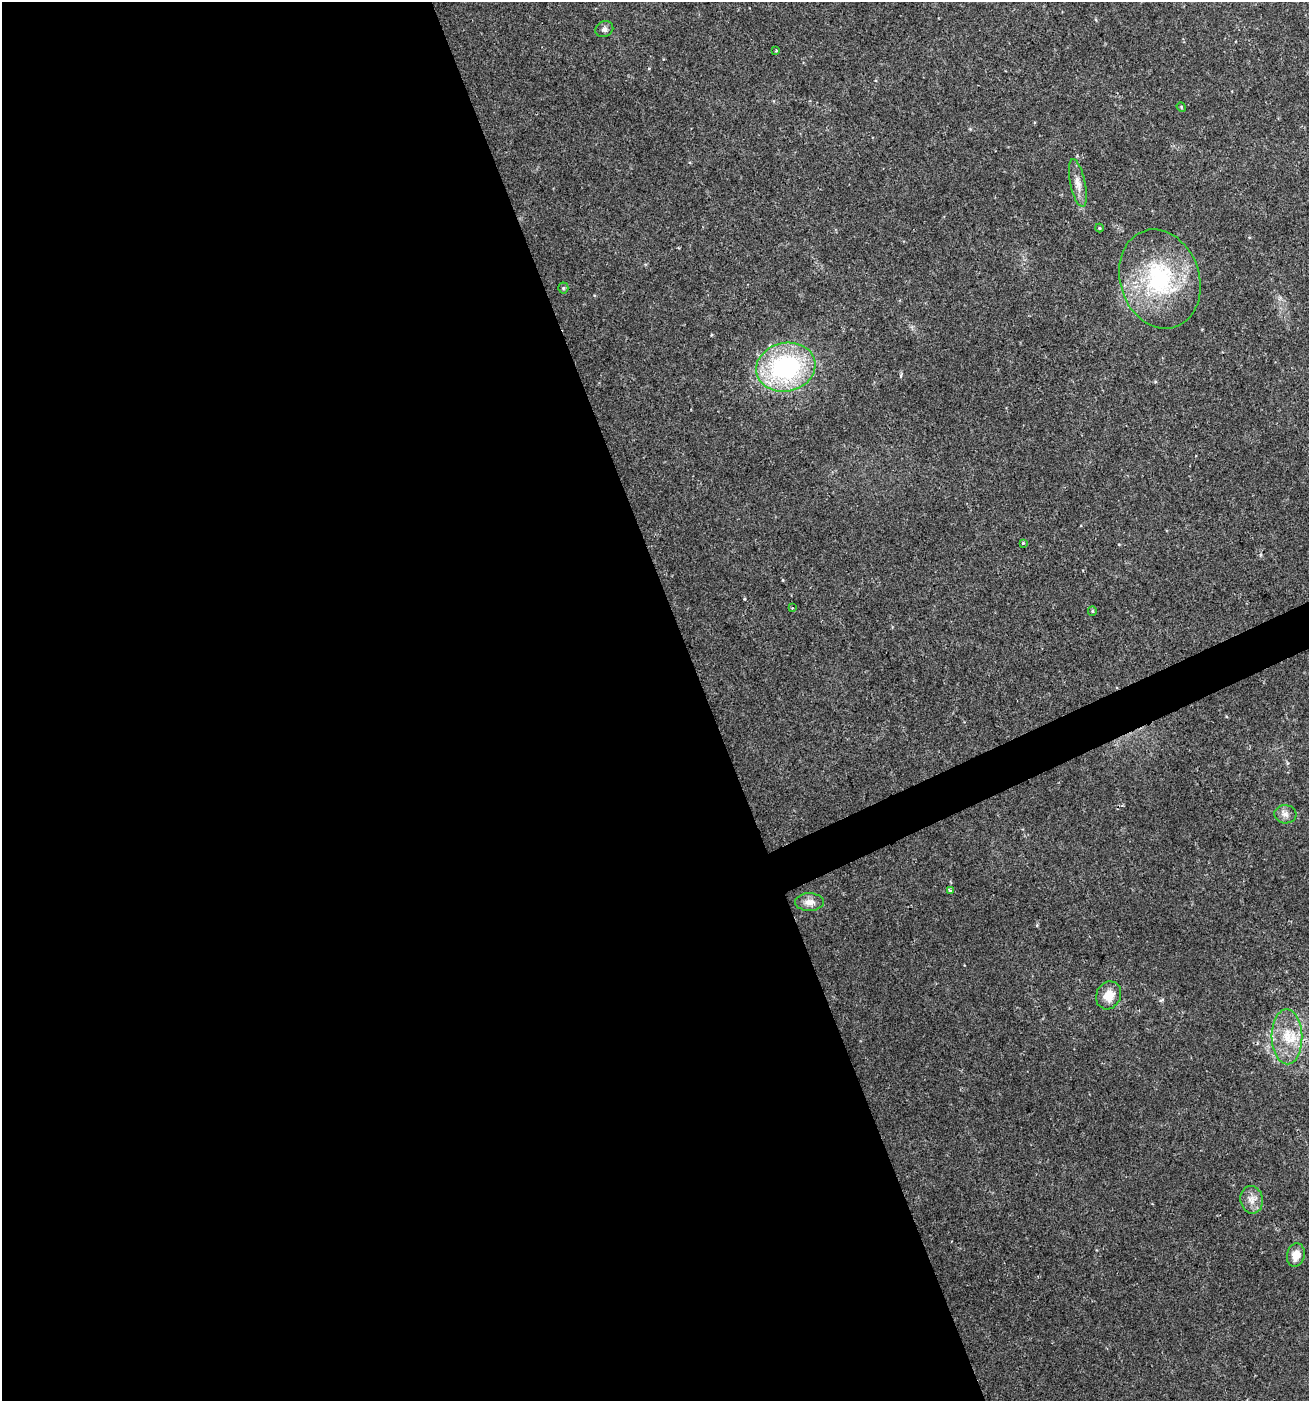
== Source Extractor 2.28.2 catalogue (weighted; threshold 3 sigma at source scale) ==
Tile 9 of 4 x 4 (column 1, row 3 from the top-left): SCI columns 86-1392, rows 1402-2800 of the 5452 x 5599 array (HDU 1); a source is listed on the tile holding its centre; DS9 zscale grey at full resolution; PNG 1311 x 1403 px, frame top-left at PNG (2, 2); each listed source drawn as its Kron ellipse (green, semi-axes under 4 px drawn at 4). Shown black and unused: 55% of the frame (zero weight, under 2 of 3 exposures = <1% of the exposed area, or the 3 px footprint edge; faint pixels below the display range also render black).
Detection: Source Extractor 2.28.2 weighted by HDU 2 'WHT'; one run over the whole footprint, this tile lists its part. Background 0.04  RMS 0.0062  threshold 0.0277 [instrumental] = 3 sigma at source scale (4.5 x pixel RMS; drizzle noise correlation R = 1.50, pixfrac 1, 0.0396/0.0396 arcsec/px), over >= 5 px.
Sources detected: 18; all 18 listed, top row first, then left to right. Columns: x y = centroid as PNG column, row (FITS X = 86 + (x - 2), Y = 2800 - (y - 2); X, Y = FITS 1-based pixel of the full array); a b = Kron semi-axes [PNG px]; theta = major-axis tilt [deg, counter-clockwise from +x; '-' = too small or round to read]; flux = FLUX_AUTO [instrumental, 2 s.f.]
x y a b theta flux
604 29 9 7 28 2.3
776 51 3 2 - 0.63
1181 107 5 4 - 0.63
1078 183 24 7 -78 5.7
1099 228 4 4 - 0.61
1160 279 50 39 -72 74
563 288 5 5 - 0.88
786 367 30 24 12 91
1023 543 3 3 - 0.91
792 608 3 3 - 0.55
1092 611 5 4 - 0.77
1285 814 11 9 -6 3.2
950 891 3 3 - 3.8
809 902 14 8 0 4.5
1109 995 14 12 63 8.5
1287 1037 27 15 -89 18
1252 1200 14 11 -79 5.4
1296 1255 12 9 76 6.8
Unlisted compact peaks at least as high as the median listed source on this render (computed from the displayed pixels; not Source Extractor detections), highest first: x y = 744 599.